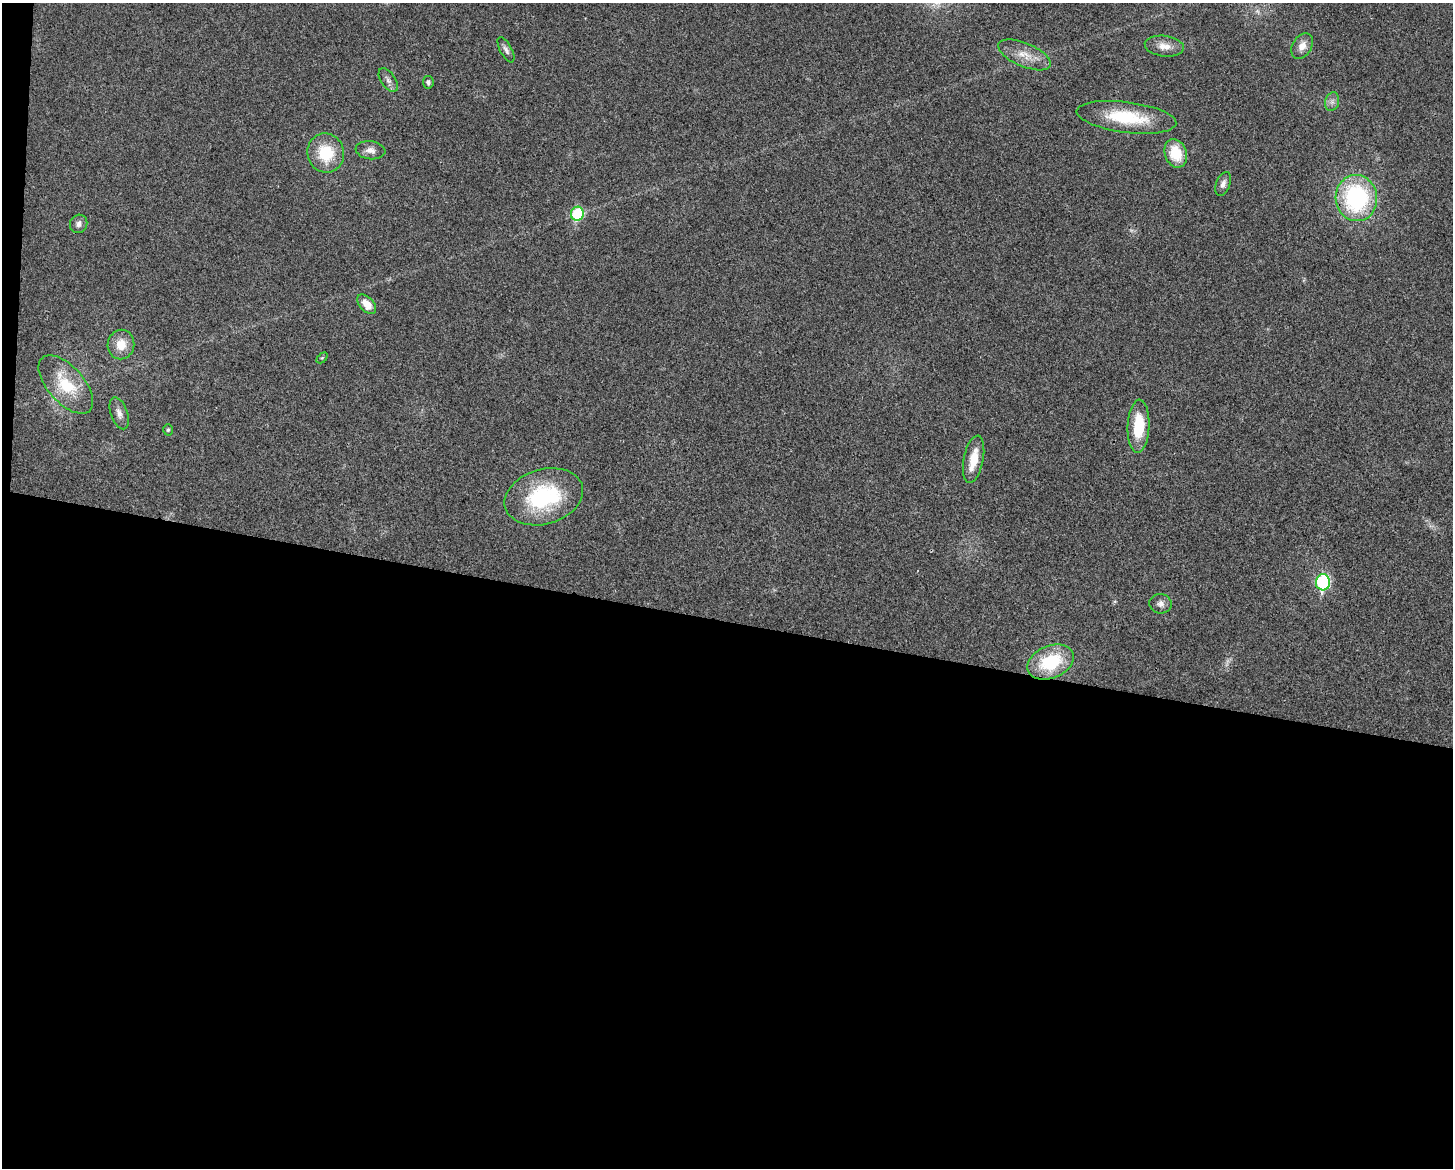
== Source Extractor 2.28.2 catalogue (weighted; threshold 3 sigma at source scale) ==
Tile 10 of 3 x 4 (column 1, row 4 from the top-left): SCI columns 229-1679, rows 4-1169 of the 4695 x 4670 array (HDU 1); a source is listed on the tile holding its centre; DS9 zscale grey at full resolution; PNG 1455 x 1170 px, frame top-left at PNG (2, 3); each listed source drawn as its Kron ellipse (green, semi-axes under 4 px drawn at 4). Shown black and unused: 48% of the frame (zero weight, under 3 of 4 exposures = <1% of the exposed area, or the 3 px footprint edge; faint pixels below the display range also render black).
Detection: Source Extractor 2.28.2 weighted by HDU 2 'WHT'; one run over the whole footprint, this tile lists its part. Background 0.0242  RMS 0.0047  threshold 0.021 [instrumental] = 3 sigma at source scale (4.5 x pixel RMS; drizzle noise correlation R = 1.50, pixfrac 1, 0.05/0.05 arcsec/px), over >= 5 px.
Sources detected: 30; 2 too faint to see at this stretch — neither listed nor drawn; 1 inside a brighter listed object's ellipse — not listed separately; the other 27 listed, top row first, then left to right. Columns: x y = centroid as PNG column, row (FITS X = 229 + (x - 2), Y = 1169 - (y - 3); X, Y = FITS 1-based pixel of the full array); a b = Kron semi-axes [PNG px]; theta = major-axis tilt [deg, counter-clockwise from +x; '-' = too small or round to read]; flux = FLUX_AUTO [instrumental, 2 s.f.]
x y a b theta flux
1164 46 19 10 -7 5.3
1302 46 14 9 58 3.9
506 50 14 6 -62 1.9
1025 55 28 11 -23 8
388 80 13 7 -56 2
428 82 6 5 - 1.3
1332 102 9 7 75 1.8
1126 117 50 15 -7 27
370 150 15 9 -7 3.1
326 153 20 18 -72 18
1176 153 15 10 -70 14
1223 184 12 7 69 2.3
1356 198 23 20 -81 62
577 214 7 6 - 31
79 224 9 8 - 2.1
367 304 11 7 -46 6
121 344 15 13 80 7.9
322 358 6 4 44 0.57
66 385 36 18 -48 20
119 413 17 8 -70 3
1139 426 27 11 87 18
168 430 5 4 - 0.69
974 459 24 10 79 9.6
544 497 40 27 16 48
1323 582 8 7 - 57
1161 604 11 9 -6 2.5
1051 662 24 16 23 28